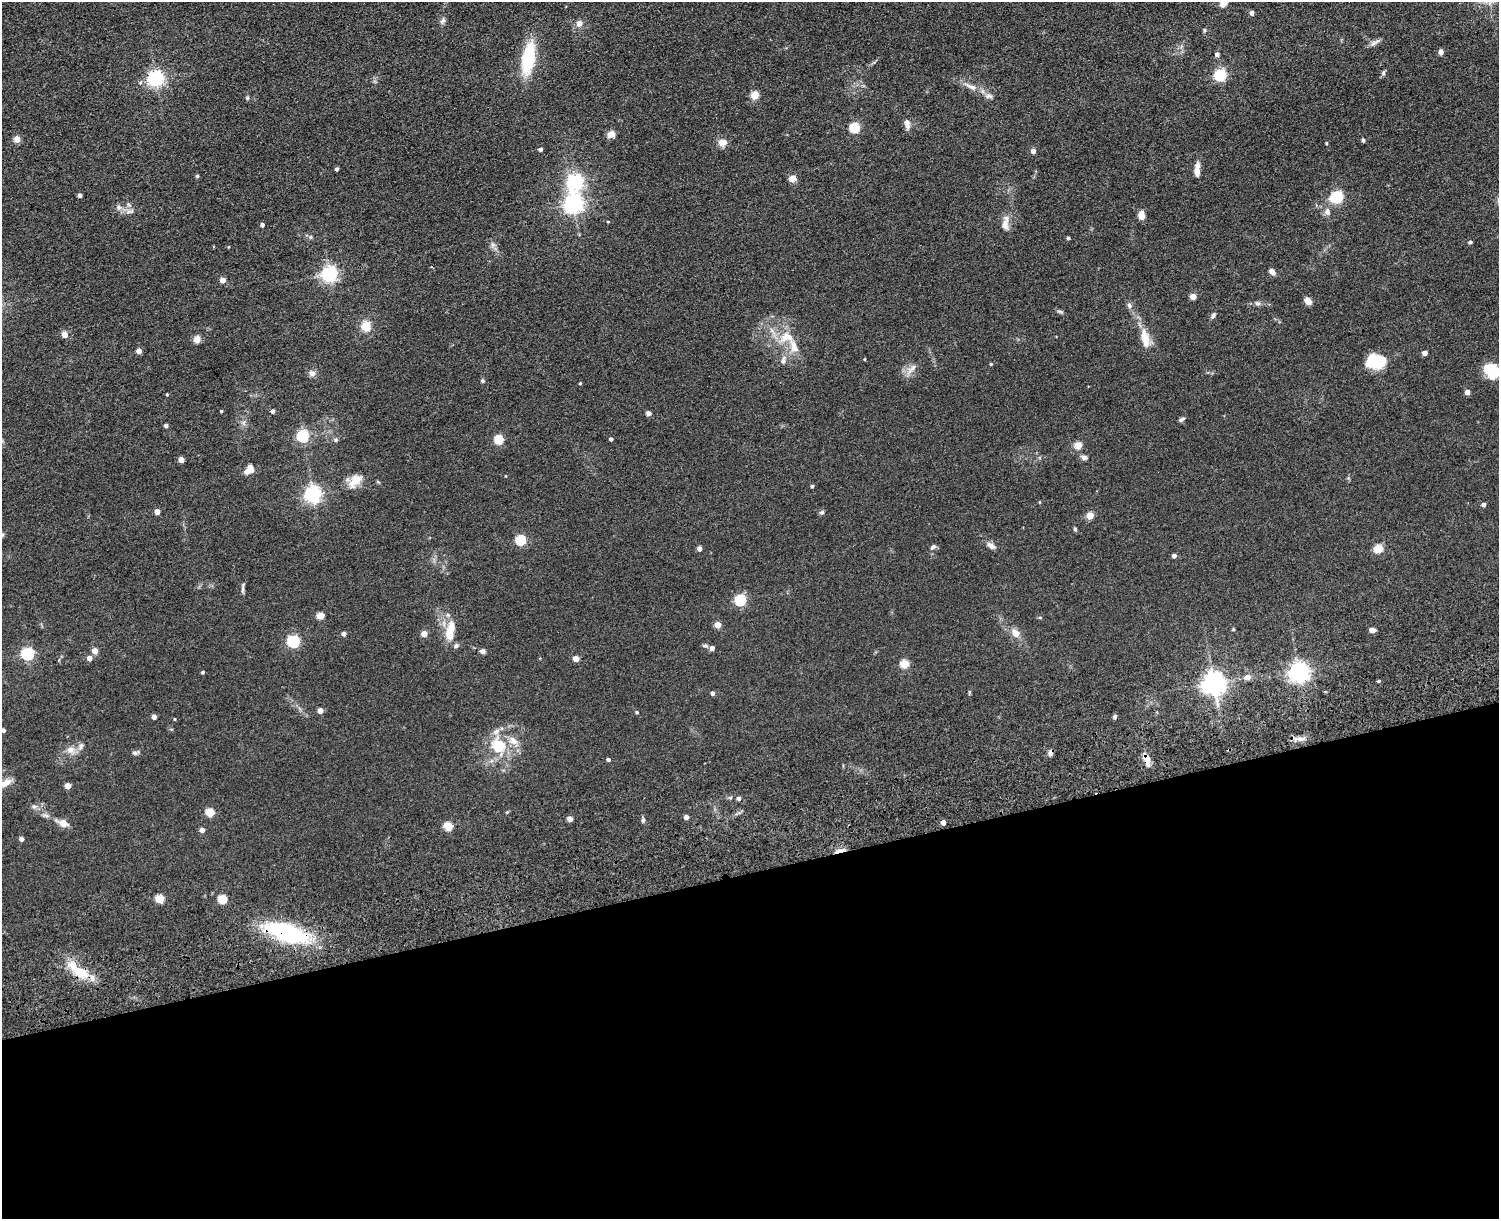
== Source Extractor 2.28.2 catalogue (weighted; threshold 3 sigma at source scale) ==
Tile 11 of 3 x 4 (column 2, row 4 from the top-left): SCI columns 1770-3266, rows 161-1377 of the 5149 x 5188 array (HDU 1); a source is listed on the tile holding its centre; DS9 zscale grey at full resolution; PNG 1501 x 1221 px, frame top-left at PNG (2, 2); no overlay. Shown black and unused: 28% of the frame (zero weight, under 3 of 5 exposures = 11% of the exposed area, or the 3 px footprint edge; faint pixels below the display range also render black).
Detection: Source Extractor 2.28.2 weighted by HDU 2 'WHT'; one run over the whole footprint, this tile lists its part. Background 0.0747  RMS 0.0081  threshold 0.0365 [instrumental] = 3 sigma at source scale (4.5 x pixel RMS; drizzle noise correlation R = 1.50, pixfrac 1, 0.05/0.05 arcsec/px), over >= 5 px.
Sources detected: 164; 6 inside a brighter listed object's ellipse — not listed separately; the other 158 listed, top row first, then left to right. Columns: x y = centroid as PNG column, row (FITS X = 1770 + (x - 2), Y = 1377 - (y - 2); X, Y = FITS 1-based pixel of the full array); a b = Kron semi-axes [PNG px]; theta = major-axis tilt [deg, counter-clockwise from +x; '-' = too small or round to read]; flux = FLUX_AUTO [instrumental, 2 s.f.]
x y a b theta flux
1224 3 8 5 41 7
1252 13 4 4 - 3.8
443 21 9 5 45 1.9
579 23 6 5 - 5.6
1204 30 6 4 -89 0.92
1373 43 11 5 26 2.7
1441 52 4 4 - 5.2
1217 54 4 4 - 2.8
528 59 28 11 80 45
1383 73 7 5 77 1.5
1220 75 6 5 - 89
155 78 6 6 - 230
971 87 22 6 -25 6.4
755 95 5 5 - 21
247 98 5 4 - 0.89
907 124 13 7 -79 3.8
855 127 5 5 - 53
611 134 8 7 - 5.7
17 139 4 4 - 10
1363 140 4 4 - 1.6
723 142 12 9 5 5.2
1326 143 4 3 - 0.71
540 149 4 4 - 2
1033 151 5 4 - 3.3
337 169 4 3 - 1.5
1197 170 17 6 88 5.6
197 176 4 4 - 0.99
792 179 5 4 - 14
575 182 6 6 - 210
80 195 4 4 - 2.4
1337 197 6 5 - 89
573 203 7 6 - 350
118 207 7 6 - 2.1
129 211 10 4 13 2.2
1327 212 10 7 -76 3.4
1141 215 7 5 -84 9
608 221 4 3 - 0.57
262 225 4 4 - 1.8
1005 225 16 8 88 5.7
310 237 5 5 - 1.2
1068 238 4 3 - 1.2
1470 242 4 3 - 1.3
493 245 7 6 - 2.1
1272 272 8 6 -37 2.9
330 274 6 6 - 220
222 280 7 6 - 2.7
1193 296 4 4 - 8.9
1308 301 7 5 -42 6.4
1257 303 7 6 - 1.9
1129 305 8 6 -60 2.1
1060 311 10 3 -15 1.2
1213 315 8 5 55 1.8
366 326 13 11 -82 9.5
64 335 7 7 - 3.9
786 337 20 14 1 14
1145 338 21 9 -78 12
197 339 5 4 - 14
139 351 4 4 - 4.5
1425 353 4 4 - 4.7
865 359 4 3 - 0.61
783 360 11 6 77 3
1375 362 20 14 3 25
991 364 4 3 - 0.78
912 369 18 6 44 4.8
1492 371 17 13 -41 21
312 373 9 8 - 3
483 381 6 5 - 1.2
580 383 4 3 - 0.7
1467 392 4 4 - 6.7
167 394 3 3 - 0.69
221 411 3 2 - 0.8
273 411 4 4 - 2
648 413 6 5 - 2.4
1181 419 7 4 28 1.9
166 426 4 4 - 2.3
303 436 5 5 - 90
499 439 5 5 - 37
611 439 4 4 - 1.6
336 440 6 5 - 1.2
1078 445 5 5 - 17
1084 457 7 5 -14 2.8
181 460 4 4 - 7.3
249 470 11 7 44 6.6
355 481 23 12 44 9.2
812 486 4 4 - 1.2
313 495 6 6 - 260
1040 502 5 3 - 0.49
1484 505 4 4 - 2.5
157 512 4 4 - 6.5
822 512 6 5 - 1.5
1090 515 4 4 - 14
1075 529 5 5 - 0.94
2 535 6 4 72 0.93
521 540 5 5 - 45
991 546 11 6 -35 3.6
933 547 8 5 40 1.9
699 549 4 4 - 3.8
1379 549 5 5 - 29
1174 556 4 4 - 2.7
243 589 11 4 85 1.7
740 600 5 5 - 67
321 616 5 4 - 15
718 625 4 4 - 11
1233 629 4 3 - 0.79
451 630 25 11 77 14
1372 630 7 6 - 2.4
1015 633 13 9 -54 6.1
344 634 4 4 - 2.6
424 634 4 4 - 9.1
293 641 6 5 - 93
705 646 8 4 0 1.3
712 648 5 5 - 3.2
95 651 5 4 - 7.7
482 651 6 5 - 2.5
28 654 6 5 - 110
89 658 4 4 - 5.3
576 659 4 4 - 8.1
905 664 5 5 - 28
203 672 4 3 - 1.1
1299 672 7 6 - 430
1247 677 6 5 - 5.7
1379 681 4 3 - 1
1214 683 7 7 - 610
713 693 4 4 - 2.1
320 711 4 4 - 5.9
637 712 4 4 - 0.87
1115 716 6 5 - 1.4
154 717 4 4 - 4.5
175 719 3 3 - 0.71
3 730 4 3 - 1.7
496 732 10 7 29 3.6
1300 739 9 4 8 3
513 741 15 10 -34 6.7
499 746 7 6 - 33
70 750 11 10 - 5.3
1051 752 7 5 76 2.8
135 753 8 5 -27 1.6
1146 758 12 8 -61 5.2
608 760 4 4 - 1.4
6 783 16 8 27 5.7
68 786 4 4 - 6.9
739 798 5 4 - 2.3
34 807 6 6 - 1.7
210 812 5 5 - 24
45 815 9 5 -19 2.2
686 817 4 4 - 3.3
570 819 4 4 - 5.9
643 820 6 5 - 1.4
943 822 4 4 - 5.9
63 823 6 5 - 12
448 826 5 5 - 30
202 830 4 4 - 4
21 839 4 4 - 3.2
839 851 14 4 15 5.7
160 899 5 5 - 25
222 899 5 5 - 31
287 933 38 15 -19 98
79 971 28 11 -38 22
Overlapping masked pixels (flux is a lower limit): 5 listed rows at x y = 1051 752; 1146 758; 839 851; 287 933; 79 971
Isophote crosses this tile's border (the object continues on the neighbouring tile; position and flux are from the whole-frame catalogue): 3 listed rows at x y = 1224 3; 1492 371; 6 783